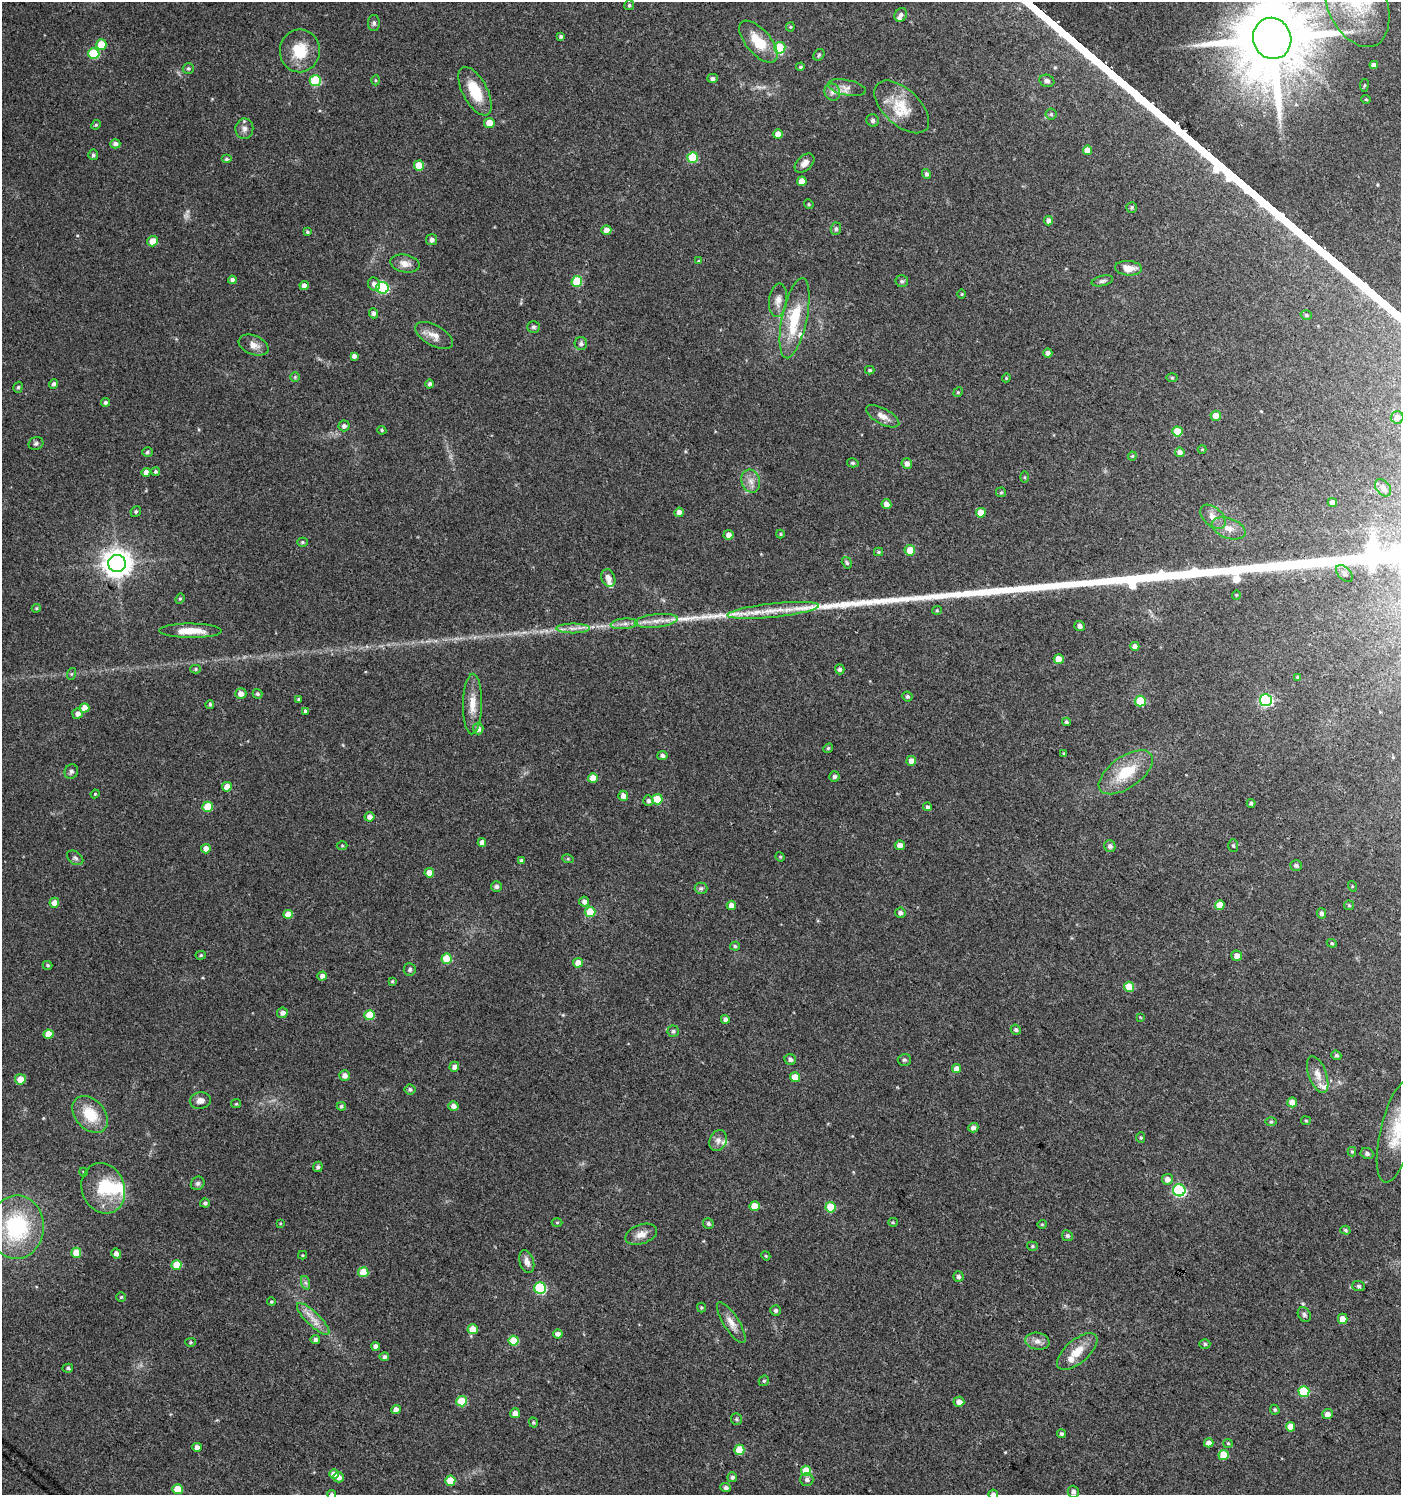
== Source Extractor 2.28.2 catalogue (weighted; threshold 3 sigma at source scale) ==
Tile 6 of 4 x 4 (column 2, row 2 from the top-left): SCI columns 1576-2974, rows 2995-4487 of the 6017 x 5983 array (HDU 1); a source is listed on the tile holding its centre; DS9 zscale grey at full resolution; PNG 1403 x 1497 px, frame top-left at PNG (2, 2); each listed source drawn as its Kron ellipse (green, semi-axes under 4 px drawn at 4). Shown black and unused: <1% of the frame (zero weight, under 3 of 4 exposures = <1% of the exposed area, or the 3 px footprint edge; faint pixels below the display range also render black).
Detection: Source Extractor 2.28.2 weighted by HDU 2 'WHT'; one run over the whole footprint, this tile lists its part. Background 0.0237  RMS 0.0039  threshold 0.0177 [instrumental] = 3 sigma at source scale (4.5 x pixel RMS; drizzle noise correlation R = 1.50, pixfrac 1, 0.0396/0.0396 arcsec/px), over >= 5 px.
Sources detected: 314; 2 too faint to see at this stretch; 2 inside a brighter object's white glare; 1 long thin detection or spike segment (spike, bleed or trail) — neither listed nor drawn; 6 inside a brighter listed object's ellipse — not listed separately; the other 303 listed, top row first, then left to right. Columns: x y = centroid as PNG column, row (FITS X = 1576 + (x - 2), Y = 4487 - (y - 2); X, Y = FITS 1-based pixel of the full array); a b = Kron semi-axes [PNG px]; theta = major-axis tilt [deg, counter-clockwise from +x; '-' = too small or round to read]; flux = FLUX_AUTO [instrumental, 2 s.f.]
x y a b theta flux
1357 2 47 29 -67 30
629 5 5 5 - 0.65
901 15 7 6 - 1.2
374 23 8 6 90 0.95
790 27 4 4 - 0.44
561 36 4 4 - 0.75
1272 38 21 19 -71 5300
758 42 26 12 -49 11
101 45 5 5 - 7.6
780 48 6 5 - 16
300 51 21 20 - 12
94 54 5 5 - 19
819 55 6 5 - 0.65
1374 65 4 4 - 1.7
800 67 4 4 - 0.61
188 68 5 5 - 0.73
712 78 5 4 - 1.1
375 80 5 3 - 0.43
315 81 6 5 - 23
1047 81 7 6 - 1.3
1364 85 6 3 81 0.5
847 88 19 7 -11 2.8
475 91 27 12 -62 12
832 92 9 7 -62 1.7
1366 99 4 4 - 0.4
902 107 33 18 -43 12
1051 114 5 5 - 0.7
873 120 6 6 - 0.9
489 123 5 5 - 5.7
96 125 5 4 - 0.48
244 129 10 9 - 1.9
778 134 5 5 - 4.3
115 144 5 4 - 1.5
1088 150 4 4 - 3.9
93 155 5 5 - 0.83
693 158 5 5 - 19
226 159 5 4 - 0.76
804 163 12 7 43 2.6
419 166 5 5 - 8.5
926 174 5 4 - 1.1
802 181 5 5 - 4.6
809 204 5 4 - 0.47
1132 207 5 5 - 0.62
1049 221 5 4 - 2.1
836 229 6 5 - 0.76
606 230 5 5 - 2.6
307 232 3 3 - 0.54
432 240 5 5 - 1.3
152 241 5 5 - 4.3
698 261 4 3 - 0.39
405 264 15 8 -11 3.3
1128 268 13 7 -5 4.5
232 280 4 4 - 1.4
577 281 5 5 - 15
902 281 6 6 - 0.98
1102 281 11 5 13 1.1
374 284 6 6 - 1.9
304 285 4 4 - 2.2
382 288 6 6 - 38
962 294 5 3 - 0.35
778 300 17 9 83 3.1
373 313 5 4 - 1.2
1306 315 6 4 -15 0.76
795 318 41 12 78 17
533 327 6 6 - 0.81
434 336 21 10 -29 4
581 343 6 6 - 0.95
254 345 15 9 -23 3.1
1048 353 4 4 - 1.5
354 356 4 4 - 1.5
870 370 4 4 - 0.66
295 377 5 5 - 0.63
1006 378 4 3 - 0.37
1172 378 5 3 - 0.42
54 384 5 4 - 1.2
430 384 4 4 - 0.95
18 387 6 4 72 0.66
958 392 5 4 - 0.5
105 402 4 4 - 0.92
883 416 18 8 -29 3.1
1216 416 5 5 - 4.3
1397 417 6 6 - 1.5
344 426 5 5 - 1.2
382 430 4 4 - 0.52
1177 431 5 5 - 9.1
36 444 7 6 - 1
1202 449 4 4 - 0.39
147 452 5 4 - 0.75
1180 452 5 4 - 2.2
1132 456 4 4 - 0.48
853 463 6 4 -15 0.63
907 464 5 5 - 2.2
146 472 4 4 - 1.9
156 472 4 4 - 0.69
1024 477 5 4 - 0.45
751 481 11 9 -73 2.9
1383 488 9 7 -49 1.8
1001 492 5 4 - 0.49
1332 502 5 4 - 2.2
886 504 5 5 - 2.4
136 511 5 5 - 0.69
679 512 5 4 - 2
981 513 5 4 - 4.9
1213 517 15 9 -43 3.4
1229 528 17 10 -20 4
780 534 4 4 - 0.42
729 535 5 5 - 2.4
302 542 5 4 - 0.58
910 550 5 5 - 5.7
878 552 4 4 - 0.45
847 563 6 4 -58 0.64
117 564 9 8 - 480
1344 573 10 6 -46 1.4
608 578 9 6 -69 2.2
1236 595 5 3 - 0.34
180 599 5 4 - 0.52
36 608 4 3 - 0.47
773 610 46 7 6 10
937 610 5 4 - 0.44
656 621 21 6 6 4.3
624 624 13 5 5 2.1
1079 626 5 5 - 1.5
573 628 16 5 0 2.6
190 631 31 7 -1 7
1135 646 4 4 - 2.6
1059 659 5 5 - 5
196 669 5 4 - 0.55
840 669 5 4 - 1
71 674 6 4 71 0.46
1297 677 4 4 - 0.64
241 694 5 5 - 2.6
257 694 5 4 - 0.71
907 696 5 4 - 0.84
298 699 4 3 - 0.51
1266 700 6 6 - 51
1140 701 5 5 - 17
210 704 4 4 - 0.65
472 704 30 9 89 5.9
85 708 4 4 - 4.1
305 711 4 4 - 0.85
77 714 5 5 - 1.9
1066 722 4 3 - 0.65
478 729 6 5 - 2.1
828 748 5 4 - 0.52
1064 754 4 3 - 0.57
662 756 5 4 - 1.1
911 761 5 4 - 3.1
71 772 7 6 - 1
1126 772 31 15 35 15
834 776 5 5 - 1.1
593 778 5 5 - 5
227 787 5 4 - 4.6
95 794 4 4 - 0.42
623 796 5 5 - 2.4
657 799 5 5 - 10
648 801 5 5 - 1.1
1251 803 4 4 - 0.73
207 807 5 5 - 8.7
928 807 4 4 - 0.76
370 817 5 4 - 2.1
482 842 4 4 - 2.3
900 845 5 5 - 2.6
342 846 5 3 - 0.4
1110 846 6 5 - 1.3
1233 846 6 5 - 0.66
206 849 5 4 - 2.8
780 857 5 4 - 0.46
75 858 9 6 -36 1
568 859 6 3 -18 0.47
521 861 4 4 - 0.89
1296 866 6 5 - 0.87
429 873 5 4 - 3.6
496 886 5 5 - 1.2
1352 886 5 3 - 0.35
701 888 6 5 - 0.87
584 902 5 5 - 1.8
54 903 5 5 - 2.8
731 905 4 4 - 2.5
1220 905 5 4 - 5.6
1349 905 5 4 - 0.43
590 912 5 5 - 8.4
900 913 5 5 - 1.2
1321 913 5 4 - 1.1
288 914 5 4 - 4
1332 943 5 4 - 0.55
735 946 5 4 - 0.65
201 955 5 4 - 0.51
1237 956 5 5 - 2.8
447 959 5 5 - 13
578 963 5 5 - 4.1
48 965 5 4 - 0.57
410 969 6 6 - 0.87
322 976 4 4 - 1.9
392 981 4 3 - 0.43
1129 987 5 5 - 8.7
282 1013 5 5 - 1.8
370 1015 5 5 - 10
1140 1017 4 4 - 0.31
725 1019 4 4 - 1.5
1016 1030 5 4 - 0.76
673 1031 5 5 - 0.75
48 1034 5 4 - 5.1
1336 1055 5 4 - 0.84
790 1059 6 5 - 1.2
904 1060 6 6 - 0.77
454 1067 5 5 - 2
957 1069 4 4 - 2.9
344 1075 5 5 - 2.1
1318 1075 19 9 -70 3.6
795 1077 5 5 - 6
20 1079 5 5 - 4.7
410 1089 5 5 - 0.88
200 1101 10 8 11 2.3
1292 1102 5 5 - 5.6
236 1104 5 4 - 0.43
341 1106 4 4 - 0.72
453 1106 5 4 - 1.8
90 1114 21 14 -49 12
1306 1121 5 4 - 0.48
1271 1122 6 4 0 0.59
973 1128 5 4 - 1.6
1397 1131 53 17 76 17
1141 1138 5 4 - 0.58
718 1140 11 8 67 2
1352 1152 5 4 - 0.46
1367 1153 6 5 - 1.1
318 1167 5 5 - 0.92
83 1172 4 3 - 0.33
1167 1179 5 5 - 2.6
198 1183 7 6 - 0.92
103 1188 26 21 -68 15
1179 1190 6 6 - 46
205 1203 5 4 - 0.83
754 1206 5 5 - 6.5
831 1207 5 5 - 10
557 1222 5 3 - 0.41
893 1222 5 4 - 0.45
280 1223 4 4 - 0.33
708 1224 5 5 - 0.88
1042 1224 4 4 - 0.4
16 1227 32 27 88 35
1345 1230 5 4 - 0.58
641 1234 16 9 19 3.4
1067 1236 5 5 - 0.83
1032 1246 5 4 - 0.62
76 1253 5 5 - 7.1
116 1254 5 5 - 2.2
302 1255 4 4 - 0.43
766 1256 5 3 - 0.41
527 1262 12 7 -73 2.1
177 1265 5 5 - 6.7
363 1272 5 5 - 9
958 1276 5 5 - 1.3
306 1283 7 4 -70 0.87
1359 1286 6 5 - 0.89
540 1288 6 5 - 35
121 1297 5 4 - 0.51
271 1302 4 4 - 0.47
701 1307 5 4 - 0.47
775 1310 5 5 - 0.87
1304 1315 8 6 -56 0.93
313 1319 22 6 -45 4.2
1343 1319 5 4 - 3.9
731 1323 24 7 -58 3.9
473 1329 5 5 - 6.8
558 1334 5 4 - 1.6
315 1340 5 4 - 1.1
514 1341 5 5 - 11
1037 1341 12 8 -8 2.4
190 1342 5 4 - 0.53
1205 1344 5 4 - 0.67
376 1346 4 4 - 1.8
1077 1351 25 11 41 6.7
384 1357 4 4 - 1
68 1368 5 4 - 0.7
764 1381 5 5 - 0.61
1304 1391 5 5 - 17
462 1401 5 5 - 11
959 1402 5 5 - 2.3
396 1410 4 4 - 2.6
1275 1410 5 4 - 0.66
515 1413 5 5 - 2.8
1327 1414 5 5 - 2.3
736 1419 6 5 - 0.61
533 1423 5 4 - 0.6
1290 1427 5 4 - 4.1
1062 1434 4 4 - 0.72
1209 1443 4 4 - 2.4
1228 1443 5 4 - 0.47
197 1447 5 4 - 2.1
739 1450 5 5 - 11
1223 1455 5 5 - 9.8
806 1471 5 5 - 9.3
334 1474 5 4 - 3.8
339 1477 5 5 - 1.9
732 1477 5 5 - 0.9
807 1479 6 6 - 1.3
450 1481 5 5 - 8.3
726 1488 5 4 - 1
177 1489 5 5 - 8
1073 1492 6 5 - 1.3
332 1494 4 4 - 0.78
993 1494 5 5 - 1.2
Overlapping masked pixels (flux is a lower limit): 2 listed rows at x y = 780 48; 117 564
Isophote crosses this tile's border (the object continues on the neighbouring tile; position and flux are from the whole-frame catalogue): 5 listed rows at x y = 1357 2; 1272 38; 1397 1131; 332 1494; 993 1494